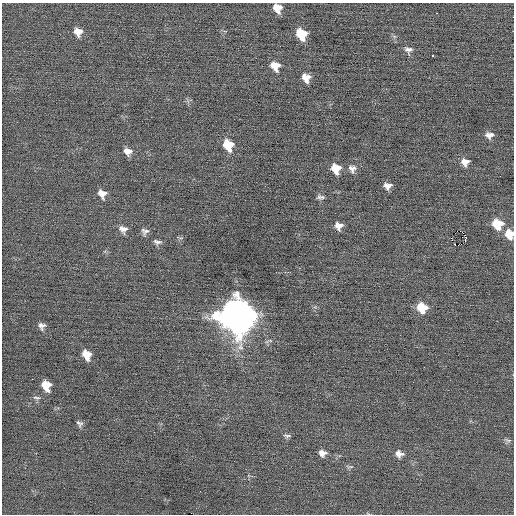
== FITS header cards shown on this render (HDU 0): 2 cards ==
NAXIS1  =                  512 / Axis length
NAXIS2  =                  512 / Axis length

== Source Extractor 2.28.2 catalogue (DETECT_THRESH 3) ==
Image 512 x 512 px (HDU 0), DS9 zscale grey, 1 PNG px = 1 image px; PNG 516 x 516 px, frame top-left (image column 1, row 512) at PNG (2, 3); no overlay
Background -8.75e-04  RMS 0.67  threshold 2.01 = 3 sigma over >= 5 px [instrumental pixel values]
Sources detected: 43; all 43 listed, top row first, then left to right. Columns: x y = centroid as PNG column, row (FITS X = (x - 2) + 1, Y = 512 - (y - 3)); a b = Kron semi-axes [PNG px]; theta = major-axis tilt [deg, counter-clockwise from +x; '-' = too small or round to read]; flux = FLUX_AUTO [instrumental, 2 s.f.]
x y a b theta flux
277 8 9 8 - 520
437 13 3 2 - 51
78 32 10 9 - 410
301 34 10 8 -55 1200
394 36 6 4 -18 75
280 46 3 2 - 40
408 50 11 10 - 220
432 55 3 3 - 690
275 66 11 9 -47 550
306 78 10 8 -62 410
489 135 10 8 -1 260
228 145 10 9 - 1100
128 151 10 9 - 320
465 162 10 9 - 330
336 168 10 8 -65 700
352 169 12 10 -79 260
387 186 7 6 - 250
102 194 10 9 - 330
320 197 9 5 0 120
497 224 10 9 - 1100
338 226 8 7 - 290
123 229 10 8 -21 270
145 231 9 8 - 170
460 231 2 2 - 4200
509 234 10 8 -65 600
465 235 3 2 - 660
465 240 5 2 - 65
157 242 11 6 -13 150
455 244 3 2 - 70
460 245 5 2 - 100
422 308 9 8 - 1000
236 316 14 13 - 97000
42 326 8 7 - 180
87 355 9 7 -64 610
32 379 3 2 - 93
46 385 9 7 -68 730
37 398 11 4 -2 100
79 423 9 7 -46 130
287 436 10 5 -10 100
508 440 9 4 -21 100
322 453 8 7 - 260
399 454 9 8 - 270
350 467 12 4 0 99
At the frame edge (FLAGS 8, measured only in part): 1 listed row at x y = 509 234